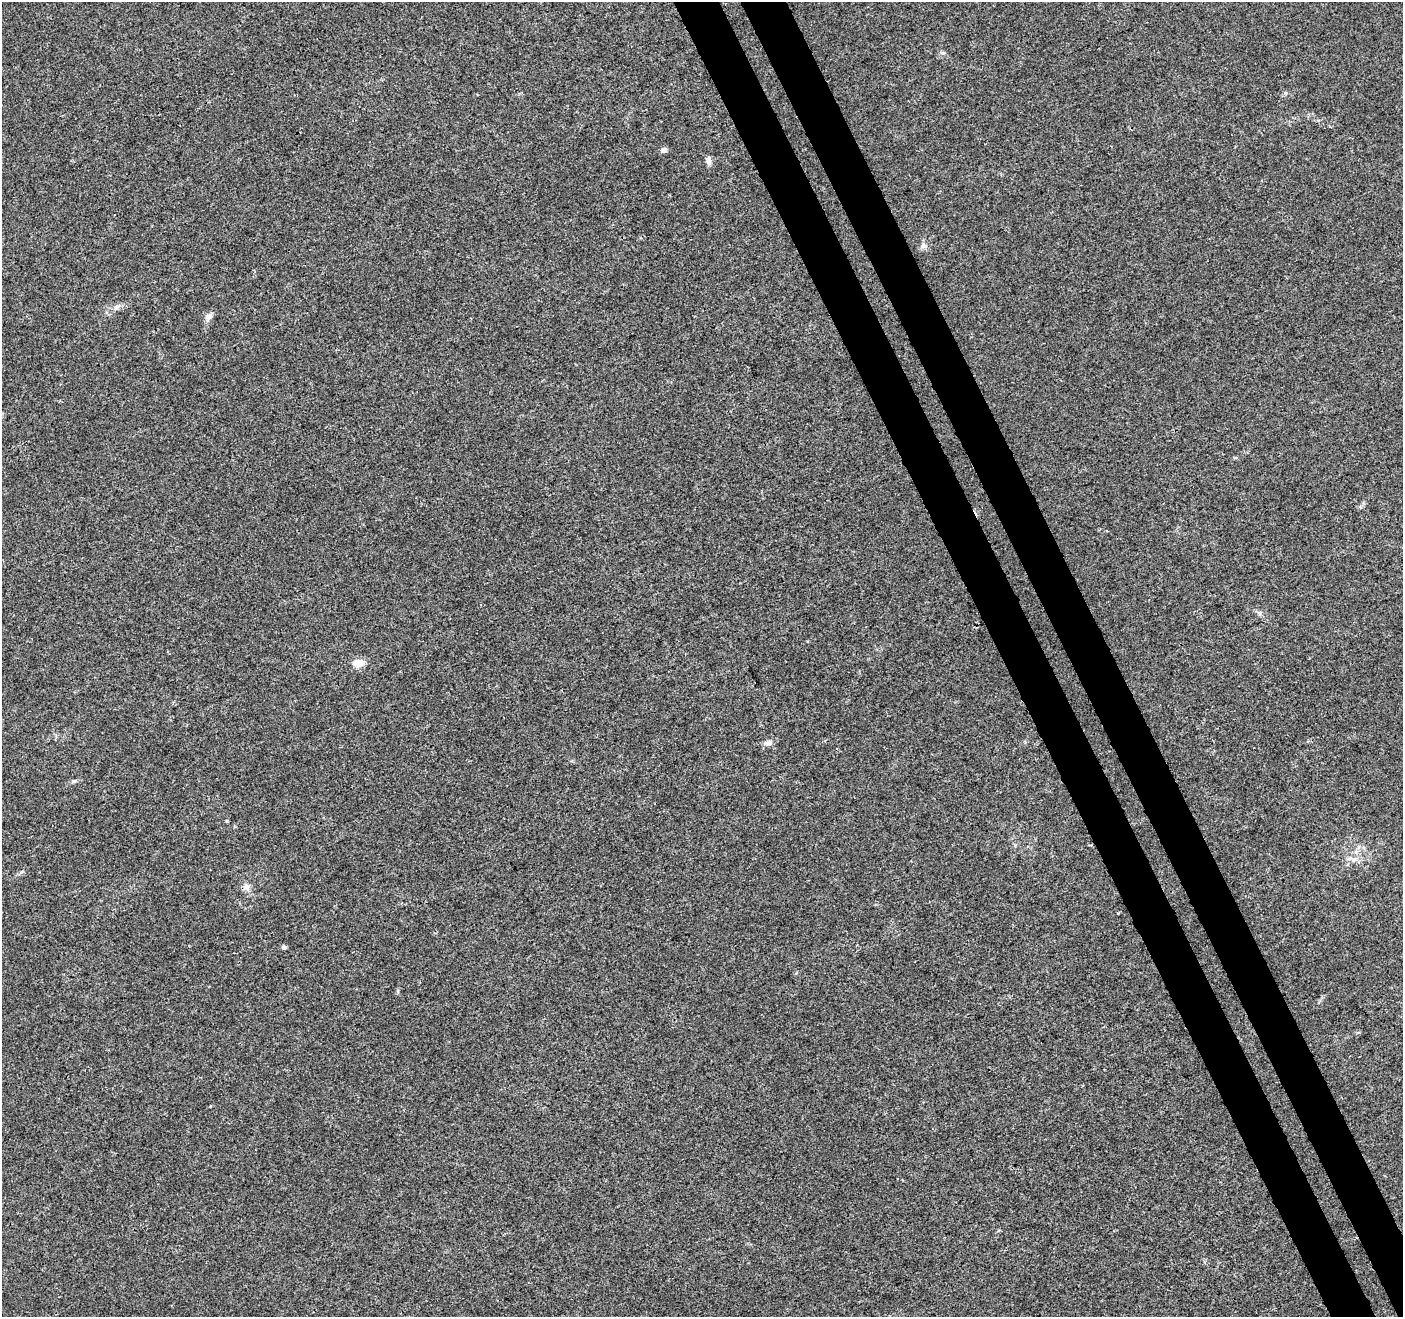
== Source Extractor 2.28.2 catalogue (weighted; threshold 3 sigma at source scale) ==
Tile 6 of 4 x 4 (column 2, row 2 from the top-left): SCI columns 1457-2857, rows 2801-4115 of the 5711 x 5544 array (HDU 1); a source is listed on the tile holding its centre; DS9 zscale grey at full resolution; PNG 1405 x 1319 px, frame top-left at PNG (2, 2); no overlay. Shown black and unused: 6% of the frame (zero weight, under 3 of 4 exposures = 5% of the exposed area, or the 3 px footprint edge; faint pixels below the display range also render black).
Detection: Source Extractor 2.28.2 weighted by HDU 2 'WHT'; one run over the whole footprint, this tile lists its part. Background 0.00813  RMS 0.0027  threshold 0.0121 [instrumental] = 3 sigma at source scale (4.5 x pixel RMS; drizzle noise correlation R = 1.50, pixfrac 1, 0.0396/0.0396 arcsec/px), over >= 5 px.
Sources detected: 13; all 13 listed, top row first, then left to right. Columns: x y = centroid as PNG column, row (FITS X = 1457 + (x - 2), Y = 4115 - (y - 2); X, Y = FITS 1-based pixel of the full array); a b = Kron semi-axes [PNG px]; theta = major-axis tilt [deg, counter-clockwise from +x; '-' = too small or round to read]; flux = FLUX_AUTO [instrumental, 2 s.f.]
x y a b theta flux
942 53 7 4 -19 0.41
664 150 5 5 - 1.5
708 160 11 6 -80 1
923 246 7 7 - 0.93
116 307 8 4 53 0.62
208 316 11 8 31 1.1
1259 613 7 6 - 0.63
358 663 11 6 4 4
768 743 12 7 8 1.3
74 781 6 5 - 0.4
1354 859 8 6 -90 0.96
246 887 10 9 - 1.4
284 947 5 5 - 0.62
Unlisted compact peaks at least as high as the median listed source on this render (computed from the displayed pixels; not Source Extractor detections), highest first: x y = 1118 913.